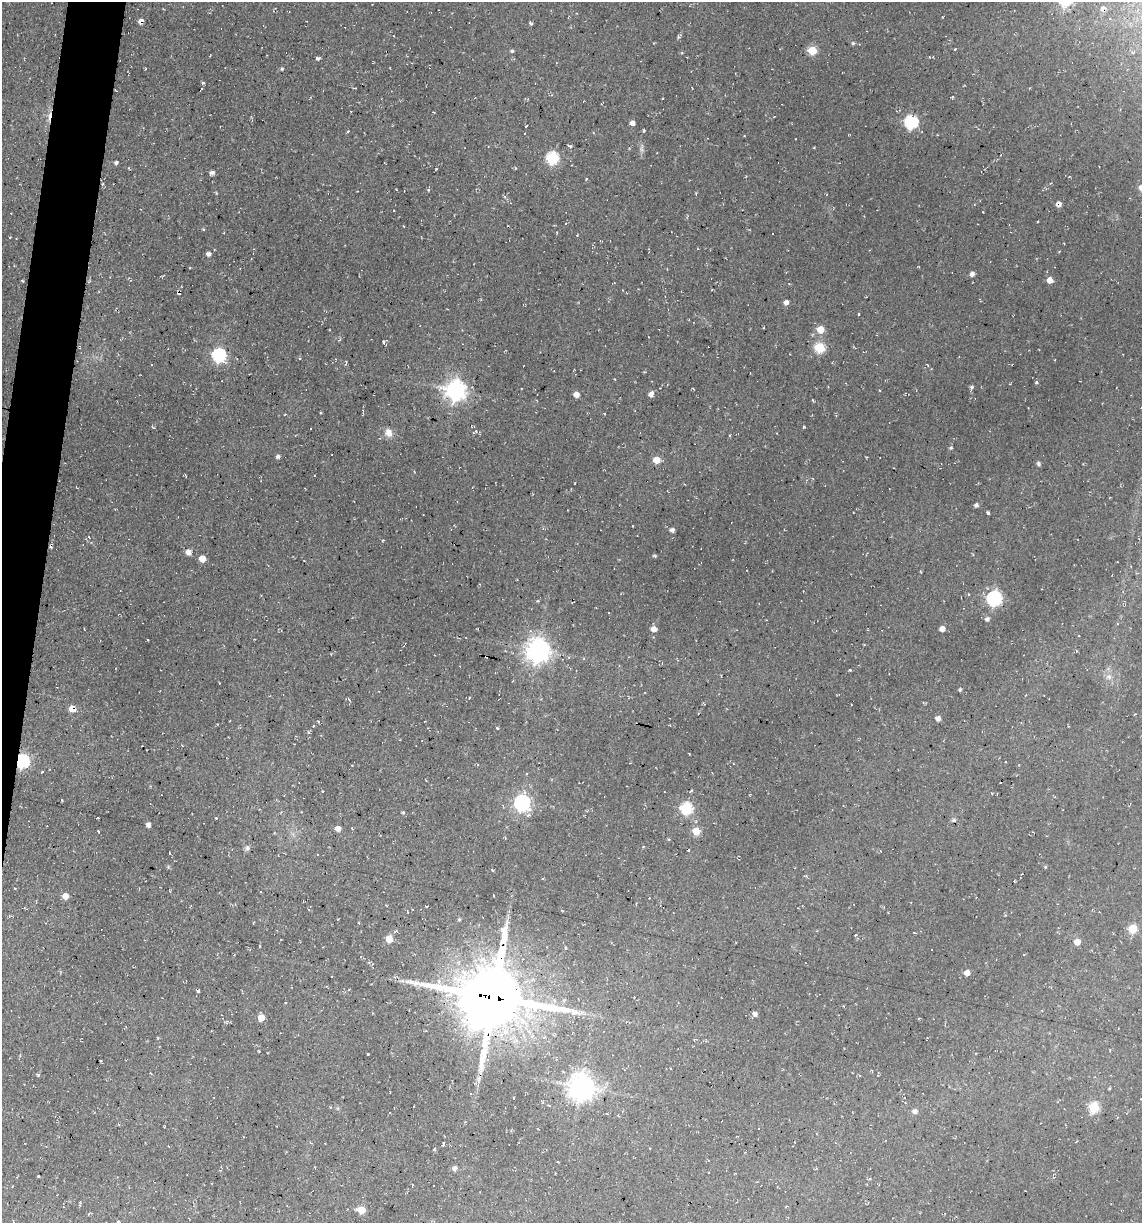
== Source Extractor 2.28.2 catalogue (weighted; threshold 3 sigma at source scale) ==
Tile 7 of 4 x 4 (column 3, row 2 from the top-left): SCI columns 2512-3651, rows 2443-3663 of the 4904 x 4884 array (HDU 1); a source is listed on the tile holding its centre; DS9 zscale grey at full resolution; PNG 1144 x 1225 px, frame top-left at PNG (2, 2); no overlay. Shown black and unused: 3% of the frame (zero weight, under 2 of 3 exposures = <1% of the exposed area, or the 3 px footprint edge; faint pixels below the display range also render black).
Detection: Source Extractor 2.28.2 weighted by HDU 2 'WHT'; one run over the whole footprint, this tile lists its part. Background 0.136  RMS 0.014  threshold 0.0627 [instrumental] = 3 sigma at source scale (4.5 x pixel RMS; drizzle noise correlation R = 1.50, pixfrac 1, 0.05/0.05 arcsec/px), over >= 5 px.
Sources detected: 159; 27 cosmic-ray / hot-pixel residue — not listed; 1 inside a brighter listed object's ellipse — not listed separately; the other 131 listed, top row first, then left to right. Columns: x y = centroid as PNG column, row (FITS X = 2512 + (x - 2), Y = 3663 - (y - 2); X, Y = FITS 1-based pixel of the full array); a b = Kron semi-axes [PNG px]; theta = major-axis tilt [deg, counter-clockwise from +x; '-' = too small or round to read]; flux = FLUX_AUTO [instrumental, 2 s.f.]
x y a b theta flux
1103 8 11 8 31 8.6
942 17 3 2 - 0.84
1109 18 5 4 - 3
531 23 4 3 - 2.6
679 37 5 5 - 2
853 43 5 5 - 1.8
955 49 3 3 - 1.4
512 51 4 4 - 2.3
812 51 5 5 - 45
317 58 4 4 - 3.3
282 69 4 3 - 1.4
203 83 5 3 - 2
201 89 5 2 - 1.4
433 112 3 2 - 1.3
911 122 6 6 - 190
632 123 5 4 - 6.8
526 126 3 2 - 1.4
644 130 4 3 - 2
348 131 3 3 - 1.2
569 146 5 3 - 3.5
641 149 7 4 -71 3.2
552 158 6 6 - 140
116 163 5 4 - 2.9
212 172 6 4 22 4.2
586 179 3 3 - 1
102 184 4 2 - 1.2
1059 204 8 8 - 5.3
983 212 3 2 - 0.77
1037 221 2 2 - 1.3
203 229 4 3 - 1.4
557 232 4 2 - 0.92
208 254 4 4 - 5.1
972 274 5 4 - 5.8
1050 280 5 4 - 17
22 281 4 3 - 1.2
786 303 5 5 - 6.5
858 314 3 2 - 1.5
820 329 7 6 - 21
383 342 5 4 - 2
820 348 6 5 - 83
219 355 6 6 - 220
299 358 4 3 - 1.3
346 362 4 4 - 1.4
152 365 3 3 - 6.1
1036 382 5 3 - 1.9
972 387 5 4 - 2.5
660 388 2 2 - 0.89
455 390 8 7 - 790
651 394 6 5 - 7.3
576 395 5 4 - 11
813 400 3 2 - 1.7
285 414 3 2 - 1.1
310 429 3 2 - 1.6
475 432 7 3 41 1.9
388 433 11 9 -71 10
951 448 6 5 - 2
278 457 5 4 - 3.8
656 460 5 5 - 19
1038 463 6 5 - 2.4
976 505 5 5 - 3.8
988 513 3 3 - 2.2
672 530 4 4 - 5.1
89 537 4 2 - 0.93
188 552 6 5 - 9.3
655 556 5 4 - 1.9
202 559 5 5 - 15
968 594 4 2 - 1.1
994 598 6 6 - 330
987 619 6 6 - 4.2
654 629 5 5 - 9.7
942 629 4 4 - 11
538 651 8 8 - 1200
850 670 4 3 - 1.2
1109 677 8 6 -89 5.8
960 689 4 4 - 2.3
349 699 5 3 - 1.5
72 709 7 6 - 13
938 718 5 4 - 7
314 726 4 2 - 1
497 728 3 3 - 2.2
689 754 3 2 - 0.96
22 761 6 6 - 230
42 772 3 3 - 1.3
522 803 7 6 - 410
686 808 6 6 - 140
403 812 5 4 - 1.7
216 818 3 3 - 1.2
954 820 6 4 26 2
148 825 5 4 - 5.8
338 828 5 5 - 9.2
98 831 3 2 - 2
696 831 5 5 - 31
247 848 6 6 - 3.7
688 850 3 2 - 1.7
1045 867 5 3 - 1.3
492 870 4 3 - 1.4
15 888 4 3 - 1.2
65 896 5 5 - 14
649 898 2 2 - 0.86
426 906 4 2 - 0.99
562 911 4 2 - 1.1
459 919 5 4 - 2.1
359 923 3 3 - 1.4
1133 929 5 5 - 50
504 930 26 11 67 20
389 939 6 5 - 22
1077 942 6 6 - 11
566 948 5 3 - 1.1
967 973 5 5 - 11
410 983 7 4 20 4.7
198 991 3 3 - 2.6
494 997 21 18 -11 14000
564 1000 6 4 45 2.2
755 1014 5 4 - 4.7
261 1018 6 5 - 14
227 1022 6 3 70 1.7
368 1054 3 3 - 1.3
38 1075 4 3 - 2
479 1079 9 4 82 4.5
581 1087 8 8 - 1500
1110 1088 5 3 - 1.2
513 1098 3 2 - 0.94
1094 1107 6 6 - 76
915 1111 5 5 - 5.9
758 1128 3 3 - 3.3
443 1145 4 3 - 1.8
434 1149 4 3 - 1.3
455 1168 7 5 22 5.1
38 1176 3 3 - 2
361 1210 6 5 - 28
118 1221 4 2 - 1.2
Overlapping masked pixels (flux is a lower limit): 3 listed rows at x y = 72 709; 22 761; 494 997
Unlisted compact peaks at least as high as the median listed source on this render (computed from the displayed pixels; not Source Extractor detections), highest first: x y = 804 427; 436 169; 428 190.